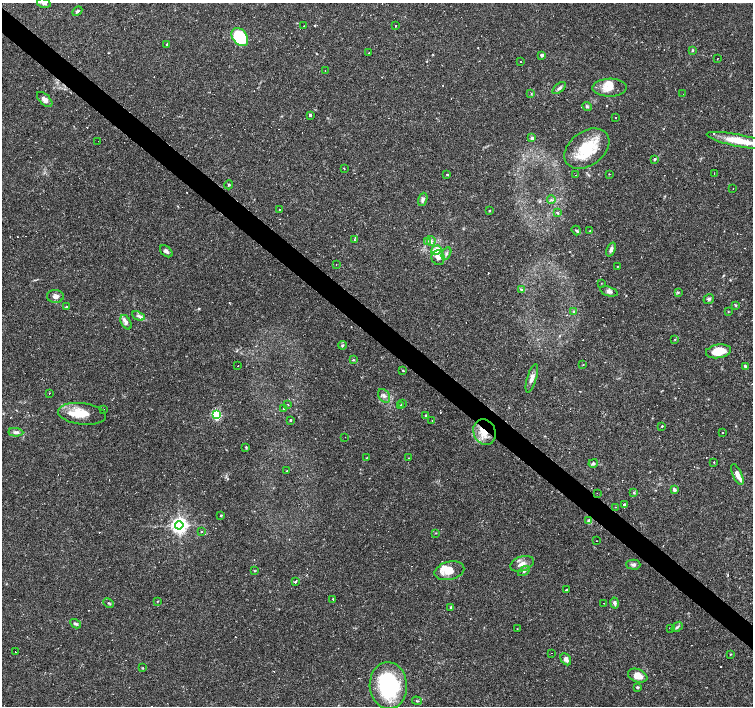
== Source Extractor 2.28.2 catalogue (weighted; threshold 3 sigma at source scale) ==
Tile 11 of 4 x 4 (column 3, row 3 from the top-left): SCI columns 3006-4506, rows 1637-3043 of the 6008 x 6021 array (HDU 1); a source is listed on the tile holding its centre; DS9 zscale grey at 2 x 2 block average (1 PNG px = mean of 2 x 2 image px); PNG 755 x 708 px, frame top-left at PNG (2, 3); each listed source drawn as its Kron ellipse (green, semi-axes under 4 px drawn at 4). Shown black and unused: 4% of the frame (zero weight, under 2 of 3 exposures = <1% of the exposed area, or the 3 px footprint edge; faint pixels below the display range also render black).
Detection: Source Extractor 2.28.2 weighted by HDU 2 'WHT'; one run over the whole footprint, this tile lists its part. Background 0.0366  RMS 0.0033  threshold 0.0148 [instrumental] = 3 sigma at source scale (4.5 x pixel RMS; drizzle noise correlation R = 1.50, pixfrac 1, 0.0396/0.0396 arcsec/px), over >= 5 px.
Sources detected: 191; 1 inside a brighter object's white glare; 52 cosmic-ray / hot-pixel residue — neither listed nor drawn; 7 inside a brighter listed object's ellipse — not listed separately; the other 131 listed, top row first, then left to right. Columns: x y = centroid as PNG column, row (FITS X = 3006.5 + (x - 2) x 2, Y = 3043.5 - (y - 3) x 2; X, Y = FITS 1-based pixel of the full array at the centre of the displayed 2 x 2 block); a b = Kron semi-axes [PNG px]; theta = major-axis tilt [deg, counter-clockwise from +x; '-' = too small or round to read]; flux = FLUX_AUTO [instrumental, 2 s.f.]
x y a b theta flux
44 3 7 4 -14 2.2
77 11 5 3 - 1.5
304 26 2 2 - 0.27
395 26 2 2 - 3
240 37 10 7 -54 48
167 44 3 2 - 0.78
692 50 4 3 - 0.8
369 53 2 2 - 1.1
542 55 2 2 - 3.1
718 58 2 2 - 0.26
520 61 2 2 - 0.56
325 70 2 2 - 0.78
559 88 8 4 39 2.2
609 88 17 9 1 9.7
531 93 4 2 - 0.47
683 94 2 2 - 0.44
45 99 9 5 -44 4.3
587 106 5 4 - 1.2
310 115 2 2 - 26
616 117 2 2 - 0.62
532 138 3 2 - 3.7
738 140 32 6 -11 19
98 141 2 2 - 0.37
587 149 25 17 36 32
654 159 4 3 - 0.97
344 169 2 2 - 0.41
714 173 2 2 - 0.42
610 174 2 2 - 0.34
447 175 2 2 - 2.6
575 175 2 2 - 0.54
229 185 4 4 - 0.86
733 188 2 2 - 0.36
423 199 7 4 72 2.3
551 200 4 3 - 1
279 209 2 2 - 1.2
489 211 3 2 - 0.53
557 213 3 2 - 2
576 231 5 3 - 0.94
590 231 2 2 - 11
354 239 2 2 - 0.71
427 241 3 2 - 0.69
431 241 5 3 - 1.3
611 249 7 4 68 2.1
436 250 5 4 - 8.8
166 251 7 4 -40 2.4
446 253 6 3 62 1.7
438 258 7 6 - 3.9
336 265 2 2 - 1.1
618 266 2 2 - 0.54
601 283 2 2 - 0.32
522 290 3 3 - 0.93
609 291 9 4 -18 2.6
678 292 3 2 - 0.68
55 296 8 6 1 3.4
709 299 5 4 - 1.8
736 305 3 3 - 0.71
66 307 3 2 - 0.52
574 312 4 3 - 0.89
728 312 3 2 - 0.39
138 316 7 4 -23 2.4
126 322 8 5 -61 3.1
675 339 3 2 - 0.58
342 345 4 3 - 0.95
718 351 13 6 8 13
353 360 3 3 - 0.73
583 365 2 2 - 0.42
238 366 2 2 - 0.51
745 366 4 3 - 0.97
403 371 4 2 - 0.58
532 378 14 4 73 4.2
49 393 2 2 - 1.1
384 396 7 5 -55 2.9
288 404 2 2 - 2
402 404 2 2 - 3.9
401 405 2 2 - 1.5
104 409 2 2 - 0.3
284 409 3 2 - 1.2
82 414 24 11 -6 14
216 415 3 3 - 81
426 416 3 2 - 4.9
290 420 2 2 - 0.92
432 421 2 2 - 0.63
662 426 2 2 - 2.3
16 432 7 4 -4 2.6
484 432 13 11 -65 14
722 433 2 2 - 2.9
345 437 2 2 - 0.21
246 447 4 3 - 0.74
366 458 2 2 - 0.99
409 458 3 2 - 0.39
714 462 3 2 - 0.51
593 463 4 3 - 1.4
287 470 2 2 - 0.31
737 474 11 4 -66 5
674 490 4 3 - 2
597 493 2 2 - 0.27
634 493 3 3 - 0.77
624 504 2 2 - 3.5
616 507 2 2 - 0.87
221 515 3 2 - 0.74
589 521 4 4 - 3
179 525 4 4 - 350
201 531 3 2 - 0.59
436 533 3 2 - 0.41
596 541 2 2 - 0.41
522 564 12 7 19 5.5
633 565 7 5 -2 2
254 571 3 2 - 0.5
449 571 15 9 14 11
524 571 6 4 33 1.6
295 582 3 2 - 3.3
566 590 3 3 - 0.65
333 599 2 2 - 0.96
158 601 3 2 - 0.41
109 603 6 2 -26 0.96
604 603 2 2 - 0.53
615 603 5 4 - 2
451 607 4 3 - 1.1
76 624 5 3 - 1.5
677 627 6 3 39 1.2
670 628 2 2 - 0.59
517 629 2 2 - 0.31
15 651 2 2 - 1.2
552 653 2 2 - 0.86
730 654 3 2 - 0.45
566 659 6 4 -61 2.7
143 668 3 2 - 0.46
638 676 10 6 -21 8.3
388 686 23 18 -86 80
637 687 2 2 - 1.5
417 701 5 2 - 0.65
Overlapping masked pixels (flux is a lower limit): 1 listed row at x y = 484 432
Isophote crosses this tile's border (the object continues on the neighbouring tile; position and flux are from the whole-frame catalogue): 1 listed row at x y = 44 3
Diffuse or blended objects may show on this block-average render without a row.